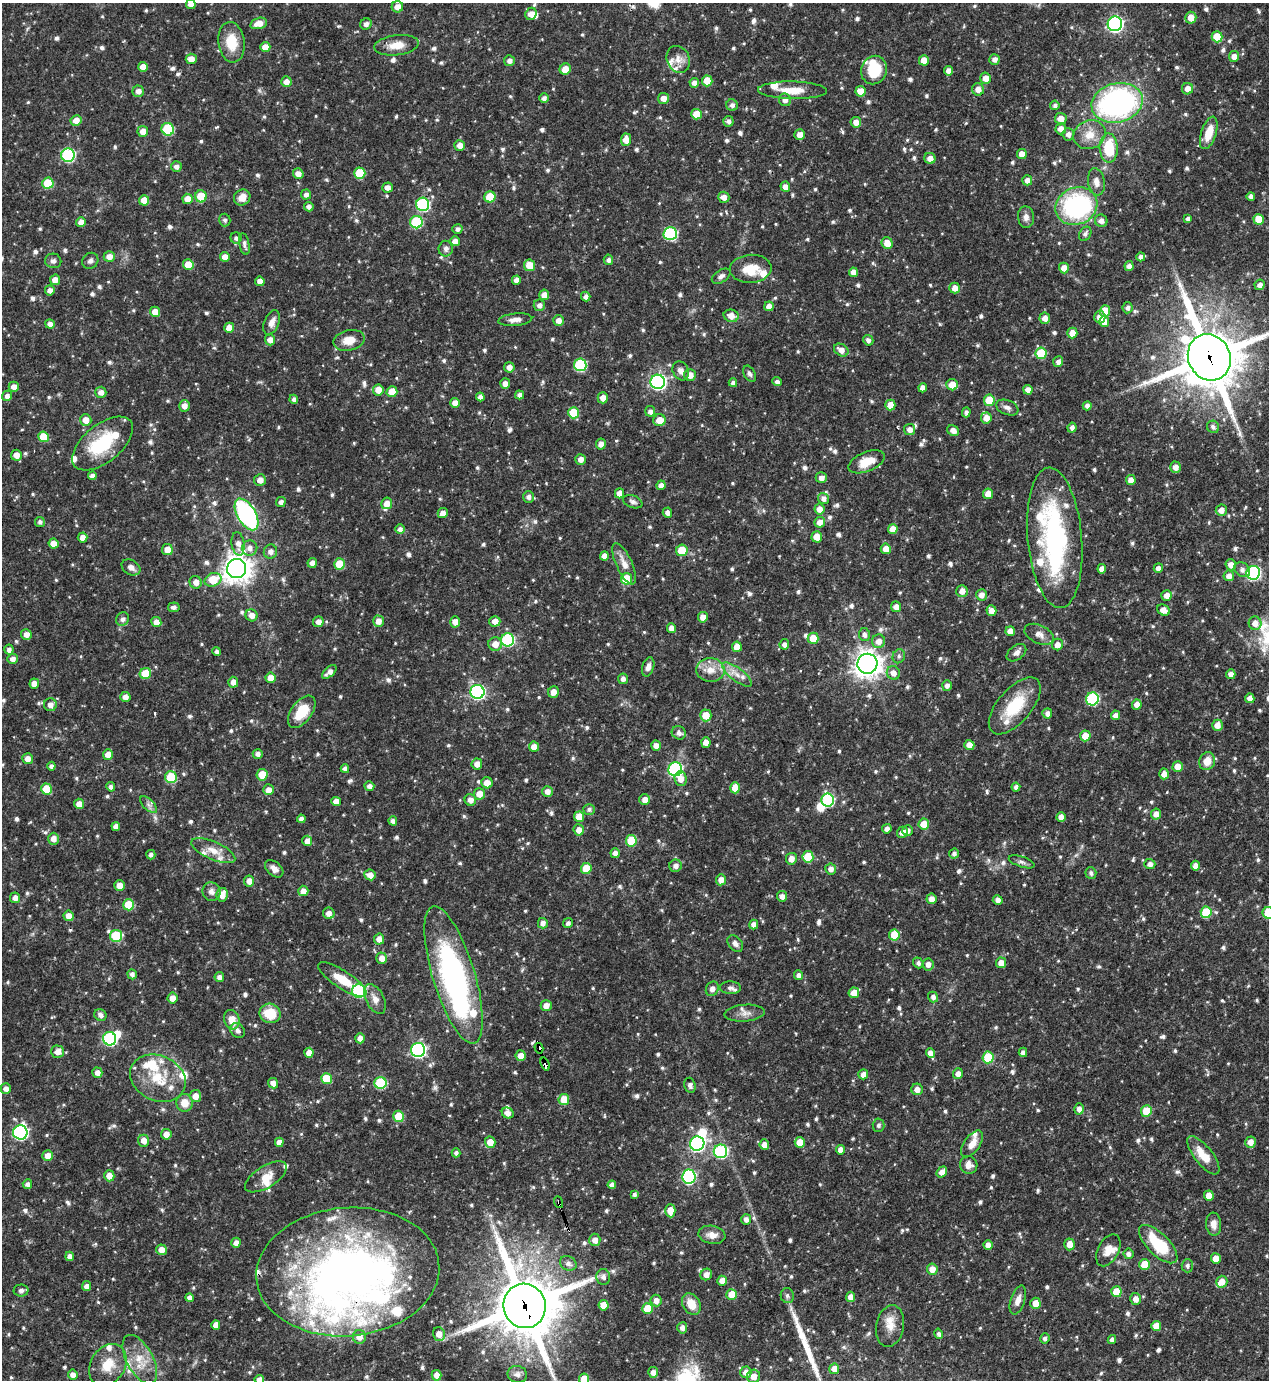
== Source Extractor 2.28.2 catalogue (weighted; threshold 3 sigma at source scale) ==
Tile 6 of 4 x 4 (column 2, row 2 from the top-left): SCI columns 1417-2683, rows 2756-4133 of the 5497 x 5510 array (HDU 1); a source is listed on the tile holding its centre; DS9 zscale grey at full resolution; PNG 1271 x 1382 px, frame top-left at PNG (2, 3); each listed source drawn as its Kron ellipse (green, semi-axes under 4 px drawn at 4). Shown black and unused: <1% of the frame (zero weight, under 3 of 4 exposures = <1% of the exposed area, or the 3 px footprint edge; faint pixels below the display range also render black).
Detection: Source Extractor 2.28.2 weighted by HDU 2 'WHT'; one run over the whole footprint, this tile lists its part. Background 0.0571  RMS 0.0033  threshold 0.0148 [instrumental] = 3 sigma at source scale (4.5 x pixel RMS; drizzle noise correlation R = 1.50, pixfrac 1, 0.05/0.05 arcsec/px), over >= 5 px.
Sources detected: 949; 7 inside a brighter object's white glare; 3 cosmic-ray / hot-pixel residue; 1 long thin detection or spike segment (spike, bleed or trail) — neither listed nor drawn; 37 inside a brighter listed object's ellipse — not listed separately; of the other 901, all 500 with FLUX_AUTO >= 0.997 (the completeness limit of this list) listed and drawn (401 fainter detections not listed), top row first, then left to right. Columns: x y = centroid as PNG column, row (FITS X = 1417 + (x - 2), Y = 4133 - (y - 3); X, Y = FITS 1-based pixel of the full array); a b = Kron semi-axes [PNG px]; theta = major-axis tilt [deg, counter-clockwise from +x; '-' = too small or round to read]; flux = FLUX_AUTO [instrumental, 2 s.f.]
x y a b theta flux
191 4 5 5 - 2
397 7 5 5 - 2.5
531 14 6 5 - 2.7
1191 18 6 5 - 3.5
259 23 9 5 16 3.3
366 24 6 5 - 1.4
1115 24 7 7 - 85
1217 37 5 5 - 7.6
232 42 20 13 -83 8.4
397 45 22 10 7 4.6
265 47 5 5 - 2.9
1234 56 5 5 - 2.2
191 59 5 5 - 2.4
678 59 14 11 -65 3.2
994 59 5 5 - 1.7
924 60 5 5 - 3.6
509 61 5 5 - 1.5
143 67 5 5 - 3.1
565 69 6 5 - 3.4
874 70 14 12 68 11
949 71 5 4 - 1.9
986 78 6 5 - 3.3
707 81 5 5 - 5.8
286 82 5 5 - 2.3
694 83 5 4 - 1.6
978 89 6 6 - 2.5
1187 89 6 5 - 2.3
792 90 34 9 -1 6.3
138 91 6 5 - 1.9
860 91 5 5 - 3.7
544 98 5 4 - 1.3
663 98 5 5 - 2.4
785 100 6 6 - 1.8
1117 103 26 19 14 83
732 105 6 5 - 1.3
1055 105 5 4 - 1
696 114 5 5 - 4.9
1061 119 6 5 - 2.7
76 121 5 5 - 2.9
728 121 5 5 - 1.2
856 122 5 5 - 2.3
168 129 6 6 - 19
1061 129 5 5 - 2.3
143 131 5 5 - 2.4
1209 133 17 7 72 6.2
1068 134 6 5 - 1.6
799 135 5 5 - 2.3
1089 135 16 14 24 5.2
626 140 6 5 - 3.1
460 145 5 5 - 2.3
1109 148 15 9 -89 12
1022 154 5 5 - 3.3
68 155 7 6 - 38
930 158 6 5 - 2.3
176 166 5 5 - 1.4
360 173 5 5 - 10
298 174 5 5 - 2.5
1027 180 5 5 - 2.1
1096 182 13 8 -80 2.3
48 183 5 5 - 9.8
785 187 5 5 - 2
387 188 5 5 - 1.8
306 195 5 5 - 1.3
201 196 6 5 - 7.9
1251 196 4 4 - 1.2
242 197 9 7 39 3.3
490 197 5 5 - 8.2
724 197 6 5 - 2.2
188 199 5 5 - 3.3
144 200 5 5 - 3.6
423 204 6 6 - 32
1076 206 21 18 26 51
309 207 5 4 - 1.4
1026 217 11 8 -81 1.8
1188 219 4 4 - 1.2
1259 219 5 5 - 6.3
225 220 6 5 - 1.1
1101 221 6 6 - 2
81 222 5 5 - 2.3
416 222 6 6 - 23
457 229 5 5 - 1.2
670 234 7 6 - 34
1085 234 7 5 61 1.1
236 238 5 5 - 1
455 241 5 5 - 2.3
887 243 6 5 - 3.8
244 244 11 5 -79 1.2
446 249 8 7 - 1.3
109 257 5 5 - 2.4
225 257 5 4 - 2.5
1141 257 4 4 - 1.3
608 260 5 4 - 1.1
53 261 8 7 - 1.1
90 261 8 7 - 1.1
188 265 5 5 - 5.5
529 265 5 5 - 5.4
1129 266 5 4 - 1.8
1064 268 5 5 - 2.9
751 269 21 14 4 6.8
853 272 4 4 - 2
721 276 10 6 32 1.2
55 280 5 5 - 2.4
516 280 4 4 - 1.8
260 281 5 4 - 2.1
1260 285 5 5 - 1.7
955 288 5 5 - 2.3
50 290 5 5 - 1.9
544 295 5 5 - 2.5
586 297 5 4 - 1.4
539 305 6 5 - 1.5
769 306 5 4 - 2.2
1128 308 5 5 - 1.1
1105 311 6 5 - 5.8
155 312 5 5 - 3.3
731 316 7 6 - 2.8
1100 317 6 5 - 2.6
1045 318 5 5 - 2.4
515 320 17 6 6 2.1
558 320 5 5 - 2.1
272 322 13 7 68 2.3
1104 322 5 5 - 3
50 324 5 4 - 1.6
229 328 5 5 - 3.2
1072 333 5 5 - 3.1
270 340 5 5 - 2.2
349 340 16 10 13 4.5
868 340 5 5 - 1.3
841 350 8 6 -34 2.7
1041 353 5 5 - 10
1209 357 24 21 -63 1900
1058 362 5 5 - 1.3
580 365 6 6 - 25
509 367 5 5 - 2.1
681 371 10 7 -62 1.9
750 374 9 5 -61 1.1
690 375 6 6 - 2.8
658 382 7 7 - 86
777 382 5 4 - 1.2
505 383 5 5 - 2
733 383 4 4 - 1.1
952 385 6 5 - 4.1
14 387 5 5 - 2.1
923 388 4 4 - 2
378 390 5 5 - 3.4
1028 390 5 4 - 2.3
101 392 5 5 - 2
392 392 5 5 - 4
520 395 4 4 - 1.5
7 396 5 5 - 1.5
480 397 4 4 - 1.5
603 398 5 5 - 2.5
294 399 4 4 - 1
989 400 5 5 - 9.8
455 403 5 5 - 2.5
890 405 5 5 - 4
184 406 6 5 - 2
1087 406 4 4 - 1.3
1007 408 12 7 -22 1.5
650 411 5 5 - 1.3
966 412 5 4 - 1.1
574 413 5 5 - 8.7
986 418 5 5 - 2.6
86 420 6 5 - 3.1
659 420 6 6 - 4
1213 427 6 6 - 1.1
1072 428 5 4 - 1.4
909 429 5 5 - 1.9
953 431 6 5 - 1.8
43 437 5 5 - 7.3
102 443 36 19 39 19
601 444 5 5 - 1.9
16 455 5 5 - 2.8
581 459 5 5 - 1.9
866 462 19 9 22 5.8
1175 467 5 5 - 2.2
92 476 4 4 - 1.5
821 478 5 5 - 1.9
260 480 6 6 - 2.5
1131 480 5 4 - 2.3
661 485 5 4 - 1.7
619 493 5 4 - 2.5
988 494 5 5 - 3.4
528 497 6 5 - 1.5
823 499 6 5 - 1.6
281 502 5 4 - 1.2
633 502 10 6 -20 1.1
387 503 6 5 - 2.9
819 509 5 5 - 2.3
1221 510 6 5 - 2.3
443 513 5 5 - 1.8
667 513 5 4 - 1.5
246 514 17 9 -59 59
40 522 5 5 - 1
820 522 5 5 - 2.6
400 529 5 5 - 1.5
893 529 5 5 - 3.3
817 537 5 5 - 3.8
82 538 5 5 - 2.1
1055 538 70 27 -85 57
53 544 5 5 - 3.2
238 544 12 6 -82 2.3
250 548 8 7 - 2
886 549 5 5 - 2.9
167 550 5 5 - 3.4
682 550 5 5 - 7.6
270 552 7 6 - 1.8
604 556 4 4 - 2.2
312 563 5 4 - 2
339 564 5 5 - 8.8
624 564 22 8 -66 3.6
1231 565 5 5 - 2.5
131 567 10 7 -30 1.8
1158 568 5 4 - 1.8
237 569 9 9 - 380
1102 569 4 4 - 2.2
1242 570 8 6 -39 1.4
1253 573 7 6 - 48
1229 576 5 5 - 2.1
626 579 5 5 - 7.6
213 580 9 6 24 8.4
196 582 6 6 - 2.4
962 591 6 5 - 2.6
981 595 5 5 - 2.1
1166 595 5 5 - 2.2
174 607 6 4 7 1.2
896 607 5 5 - 2.2
1163 610 7 5 -29 2.7
991 611 5 5 - 2.3
251 615 6 6 - 2.3
703 617 5 5 - 2.4
123 619 7 6 - 1.3
378 621 5 5 - 2.6
495 621 5 5 - 2.6
156 622 5 5 - 2.6
318 622 5 5 - 2.3
455 622 5 5 - 2.6
1255 623 7 6 - 2.9
671 628 5 4 - 2.2
1010 631 5 4 - 2.4
26 634 5 5 - 1.9
1039 634 15 9 -25 2.4
864 635 6 5 - 1.4
813 638 5 5 - 5.3
508 640 6 6 - 35
879 641 7 6 - 2.6
495 644 7 6 - 3.1
784 644 5 5 - 1.3
1057 644 6 5 - 2
737 647 5 5 - 3.5
9 650 5 4 - 1.4
217 651 4 3 - 1.1
1016 653 11 7 37 1.7
899 656 7 6 - 1.1
13 659 5 5 - 1.8
867 664 10 10 - 320
648 667 10 6 74 1.8
710 670 14 12 -3 4.2
329 672 9 5 41 1.9
145 673 6 5 - 7.5
893 673 7 6 - 2.4
1231 674 5 4 - 1.8
737 675 18 6 -37 2.8
271 678 5 5 - 3.3
623 679 5 5 - 1.4
233 682 5 5 - 2.2
34 684 5 5 - 2.3
947 685 5 5 - 1.5
477 692 7 7 - 62
554 692 6 5 - 2.3
125 697 5 5 - 1.9
1250 698 5 4 - 1.9
1092 699 6 6 - 32
50 705 6 6 - 1.8
1137 705 5 5 - 2.6
1015 706 34 17 49 13
302 712 18 10 53 8.5
1047 713 5 5 - 1.5
706 715 6 5 - 5
1115 715 5 4 - 1.8
1217 725 5 5 - 2.6
679 733 7 6 - 1.6
1085 736 5 5 - 4.5
706 742 5 4 - 2.4
969 745 5 5 - 2.7
656 746 5 5 - 2.1
534 747 5 5 - 2.3
258 754 5 5 - 1.3
108 755 5 5 - 3.1
28 759 5 5 - 2.2
1207 761 9 8 - 4.1
477 764 5 5 - 2.4
51 766 4 4 - 1.2
1178 767 5 5 - 4
345 769 4 4 - 1.4
675 769 7 7 - 51
1164 774 5 4 - 2.4
262 775 6 5 - 6.2
171 777 6 5 - 16
681 779 7 6 - 2.9
487 783 6 5 - 3
369 786 5 4 - 1.4
111 787 5 4 - 1.2
1016 787 4 4 - 1.3
735 788 5 5 - 4.7
46 789 5 5 - 8.2
269 790 5 5 - 2.3
547 791 5 5 - 2.1
479 794 5 5 - 3.6
470 800 6 5 - 2
645 800 5 5 - 2.4
828 800 6 6 - 33
336 801 5 4 - 2.5
79 804 5 5 - 2.8
149 805 11 5 -45 1.3
589 809 6 5 - 1
1156 814 5 5 - 2.3
579 817 5 5 - 4.3
1061 817 5 4 - 2.3
301 819 4 4 - 1.3
393 821 4 4 - 1.2
924 824 5 5 - 4.7
116 827 4 4 - 2
887 829 5 4 - 1.7
579 830 5 5 - 2.6
908 830 5 5 - 1.5
902 832 6 5 - 2.2
53 839 6 5 - 2.4
307 841 5 5 - 2
631 841 6 5 - 10
213 851 24 9 -24 4.2
615 853 5 4 - 1.8
954 853 5 5 - 1.1
151 855 5 4 - 1.1
808 857 6 5 - 9.2
791 859 6 5 - 2.4
1022 862 13 5 -18 1.2
1150 864 5 5 - 1.5
676 866 6 6 - 1.8
1195 866 5 4 - 2.2
586 868 5 5 - 7.4
274 869 11 6 -42 1.9
831 869 5 5 - 2
1091 873 6 5 - 1.1
370 875 5 5 - 2.4
721 880 5 5 - 2.3
249 881 5 5 - 2.2
119 886 5 5 - 2.9
303 891 5 5 - 2.3
211 892 9 8 - 1.7
222 895 7 5 77 3.8
782 896 5 5 - 2
15 898 5 5 - 2.1
931 899 5 5 - 2.4
998 900 5 5 - 1.5
129 905 5 5 - 11
1206 912 6 5 - 12
329 913 6 5 - 1.9
1268 913 6 6 - 13
69 916 5 5 - 3
543 923 5 5 - 1.8
568 923 5 4 - 1
754 924 5 4 - 2
894 935 5 5 - 7.6
116 936 6 6 - 16
379 939 5 5 - 2.4
735 943 9 6 -50 1.6
382 958 6 5 - 2.4
918 963 5 5 - 1.1
1001 963 5 5 - 2.8
928 964 6 5 - 1.9
132 974 5 4 - 1.2
454 975 71 21 -73 81
799 975 5 4 - 1.5
219 977 5 4 - 1.5
342 979 28 9 -33 7.6
731 988 10 6 -3 1.1
712 989 7 6 - 1.5
359 991 7 6 - 29
854 993 5 5 - 3
933 997 5 5 - 1.3
173 998 5 5 - 2.8
375 999 16 9 -64 2.8
546 1006 5 5 - 2.2
270 1013 10 9 - 8
745 1013 20 8 4 2.6
100 1015 6 5 - 1.6
232 1020 10 7 -72 4.5
238 1030 8 6 -47 1.6
360 1038 5 4 - 2.3
110 1039 7 6 - 43
539 1048 5 3 - 25
418 1050 7 7 - 68
57 1052 6 6 - 2.5
1023 1052 5 4 - 1.3
309 1053 5 4 - 3
930 1053 5 4 - 2.3
521 1056 5 5 - 2.5
988 1057 6 5 - 13
545 1064 7 3 -69 61
97 1073 5 5 - 2.2
863 1074 5 5 - 2.2
958 1074 5 5 - 1.8
158 1078 29 22 -24 13
326 1079 5 5 - 7.9
273 1083 5 5 - 2.1
380 1083 6 6 - 22
690 1085 7 5 -75 1.1
6 1089 5 5 - 1.6
917 1089 6 5 - 2.3
195 1096 6 6 - 3.1
564 1099 5 5 - 6.7
185 1103 9 8 - 4
1079 1109 5 4 - 2
1146 1111 6 5 - 7.6
508 1113 6 5 - 1.9
399 1116 6 5 - 9.5
878 1125 6 6 - 1
20 1132 7 7 - 51
166 1134 5 5 - 2.6
144 1141 6 5 - 2.7
279 1142 4 4 - 2.1
490 1142 6 5 - 3.9
800 1142 5 5 - 4.3
1250 1142 6 5 - 2.3
697 1144 7 7 - 76
972 1144 15 7 55 3.5
764 1145 5 5 - 2.1
841 1150 5 4 - 2.5
720 1151 7 7 - 36
456 1153 4 4 - 1.1
1203 1155 23 9 -51 6.2
48 1156 5 5 - 3.3
969 1165 9 8 - 2.5
942 1172 6 4 52 2.3
109 1176 5 5 - 3.3
266 1177 23 10 32 4.3
689 1177 7 6 - 51
27 1184 5 4 - 1.3
612 1185 4 4 - 1.7
634 1195 4 4 - 1
1209 1196 5 5 - 3.6
559 1202 6 3 -71 2.9
670 1211 7 5 -89 4.6
746 1220 5 5 - 1.5
1214 1224 11 7 -85 2.2
712 1235 13 9 -11 2.8
595 1240 6 5 - 2.5
236 1243 5 4 - 2
1070 1244 6 5 - 3
1158 1244 25 10 -45 17
988 1245 4 4 - 2
161 1250 5 5 - 3
1108 1250 17 10 62 3.3
1128 1254 5 5 - 1.2
70 1256 4 4 - 1.6
1216 1259 5 5 - 3.8
568 1263 8 7 - 1.5
1144 1264 5 5 - 5.9
1187 1266 7 5 89 1
932 1269 5 5 - 2.9
348 1272 92 64 5 240
706 1274 6 5 - 2.4
603 1277 8 7 - 1.5
722 1281 5 4 - 2.7
1222 1282 6 5 - 3
87 1286 5 4 - 1.9
21 1290 7 6 - 1.3
1116 1292 5 5 - 7.2
732 1295 5 5 - 5.7
787 1296 7 6 - 1.1
851 1297 5 4 - 2.5
190 1298 4 4 - 1.6
1136 1299 6 5 - 2.5
1018 1300 15 7 72 2.6
656 1301 6 5 - 2.5
1035 1303 5 5 - 3.7
691 1304 11 8 -58 5.3
603 1305 5 5 - 4.9
525 1306 22 21 - 2200
647 1309 5 5 - 6.7
216 1325 5 4 - 2.6
890 1326 21 14 79 4.5
1156 1326 5 5 - 3.7
682 1328 5 5 - 1.6
439 1334 7 6 - 3
939 1334 5 4 - 1.1
359 1337 7 6 - 3.2
1045 1338 5 4 - 1.1
1112 1340 4 4 - 1.2
140 1359 27 13 -62 7.5
108 1365 22 17 57 7.5
834 1369 5 5 - 2.5
653 1372 5 5 - 2.3
746 1372 6 5 - 2.4
73 1374 5 5 - 1.9
517 1374 10 8 -11 1.3
436 1375 5 5 - 2.5
753 1376 7 6 - 3.1
584 1379 5 5 - 6.2
259 1380 5 4 - 2.7
Overlapping masked pixels (flux is a lower limit): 7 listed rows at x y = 1209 357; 238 1030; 539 1048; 545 1064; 559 1202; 348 1272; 525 1306
Isophote crosses this tile's border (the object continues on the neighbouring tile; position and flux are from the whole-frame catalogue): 6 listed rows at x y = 191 4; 1191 18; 1209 357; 1268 913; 584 1379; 259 1380